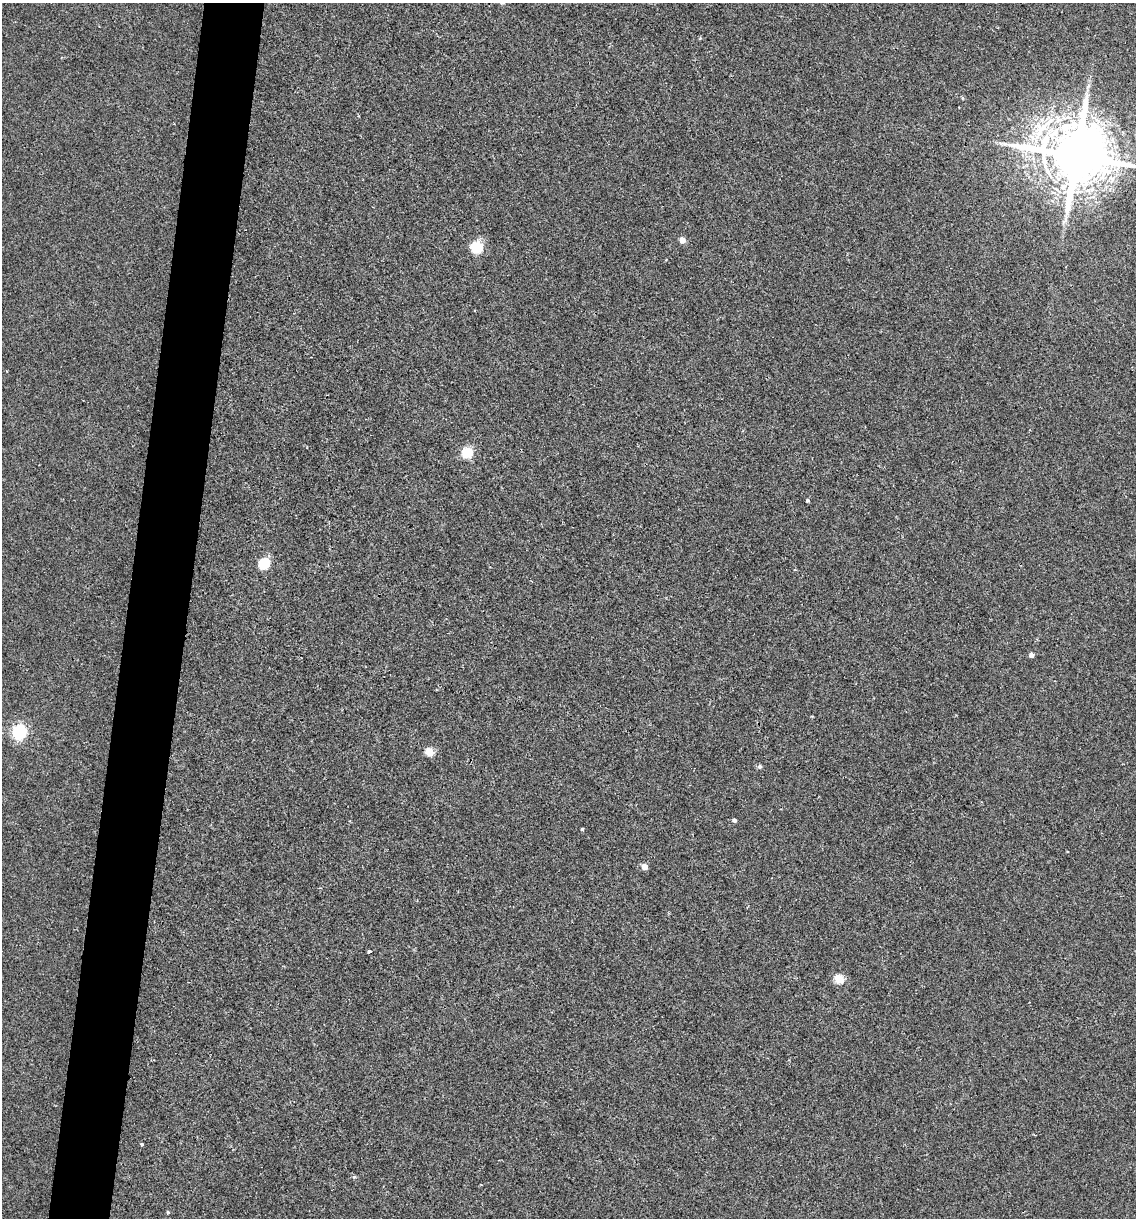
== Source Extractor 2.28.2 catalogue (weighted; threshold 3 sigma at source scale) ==
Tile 7 of 4 x 4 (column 3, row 2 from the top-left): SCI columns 2387-3520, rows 2435-3650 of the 4889 x 4866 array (HDU 1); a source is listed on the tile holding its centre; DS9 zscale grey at full resolution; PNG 1138 x 1220 px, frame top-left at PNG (2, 3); no overlay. Shown black and unused: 5% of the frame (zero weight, under 2 of 3 exposures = <1% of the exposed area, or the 3 px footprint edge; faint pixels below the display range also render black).
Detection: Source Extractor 2.28.2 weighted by HDU 2 'WHT'; one run over the whole footprint, this tile lists its part. Background 0.00157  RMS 0.005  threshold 0.0226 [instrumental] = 3 sigma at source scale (4.5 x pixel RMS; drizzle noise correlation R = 1.50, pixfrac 1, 0.05/0.05 arcsec/px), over >= 5 px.
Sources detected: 21; all 21 listed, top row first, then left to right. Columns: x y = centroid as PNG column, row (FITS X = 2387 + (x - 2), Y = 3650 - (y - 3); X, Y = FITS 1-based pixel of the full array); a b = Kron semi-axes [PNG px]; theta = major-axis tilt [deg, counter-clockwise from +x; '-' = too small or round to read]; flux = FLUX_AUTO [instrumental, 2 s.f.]
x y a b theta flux
1088 86 7 4 46 1.1
962 98 4 3 - 0.68
1040 132 39 26 83 34
1077 156 18 16 6 4800
682 240 5 4 - 5
477 247 6 6 - 47
467 453 6 5 - 35
808 500 4 3 - 0.9
264 564 6 6 - 35
1031 655 5 4 - 2.4
19 732 6 6 - 110
430 752 5 5 - 16
760 766 6 5 - 1.2
734 820 4 4 - 1.5
582 829 3 3 - 0.66
644 867 5 5 - 4.8
369 952 4 3 - 2.5
839 979 5 5 - 22
142 1144 3 3 - 0.84
354 1177 5 4 - 0.74
168 1212 4 4 - 0.52
Isophote crosses this tile's border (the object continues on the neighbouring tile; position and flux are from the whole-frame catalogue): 1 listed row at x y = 1077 156